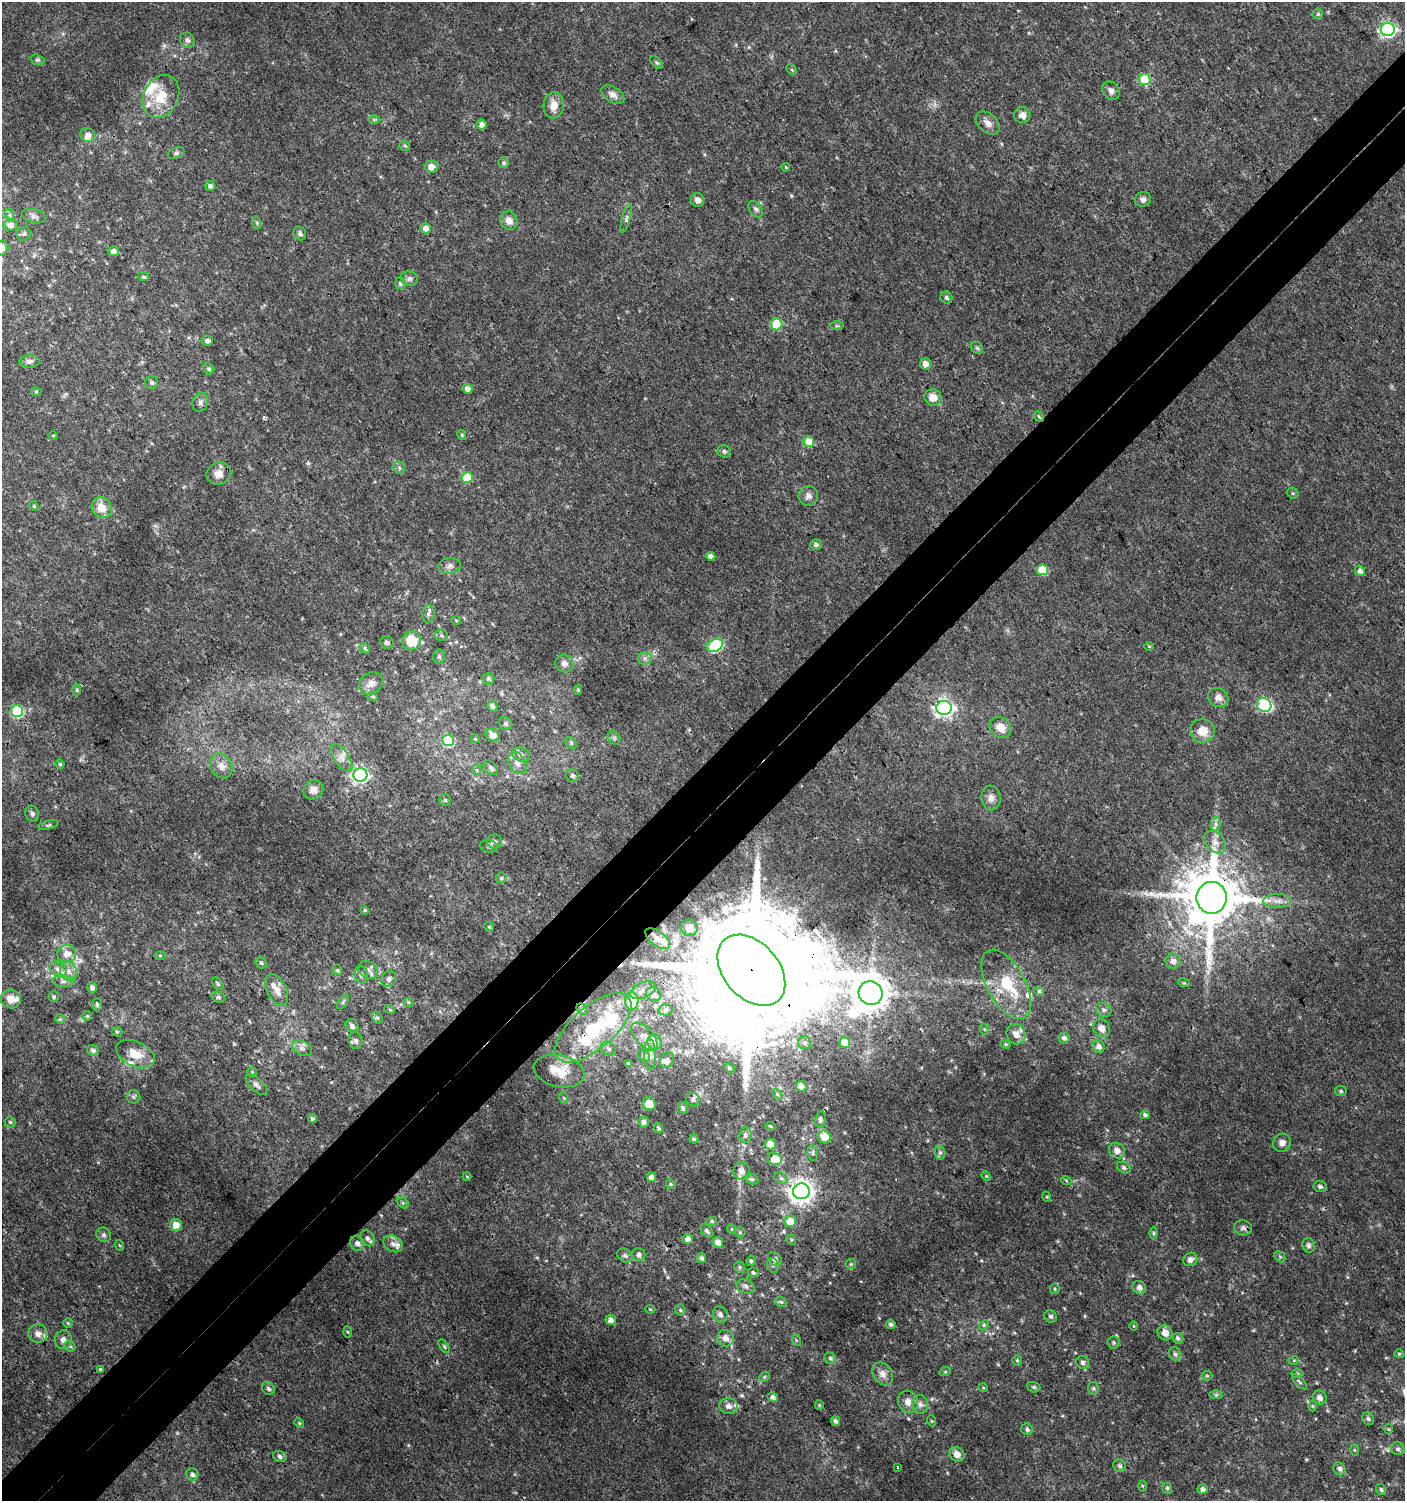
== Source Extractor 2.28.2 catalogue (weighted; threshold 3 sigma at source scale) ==
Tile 7 of 4 x 4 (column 3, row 2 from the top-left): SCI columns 3010-4412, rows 3030-4528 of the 6060 x 6084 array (HDU 1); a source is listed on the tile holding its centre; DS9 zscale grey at full resolution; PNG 1407 x 1503 px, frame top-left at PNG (2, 2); each listed source drawn as its Kron ellipse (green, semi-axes under 4 px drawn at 4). Shown black and unused: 7% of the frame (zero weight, under 3 of 4 exposures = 4% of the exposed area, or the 3 px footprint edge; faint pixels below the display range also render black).
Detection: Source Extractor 2.28.2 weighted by HDU 2 'WHT'; one run over the whole footprint, this tile lists its part. Background 0.00434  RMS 0.0022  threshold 0.00968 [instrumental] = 3 sigma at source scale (4.5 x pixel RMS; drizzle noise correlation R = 1.50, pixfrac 1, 0.0396/0.0396 arcsec/px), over >= 5 px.
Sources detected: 341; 1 too faint to see at this stretch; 1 inside a brighter object's white glare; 1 cosmic-ray / hot-pixel residue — neither listed nor drawn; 23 inside a brighter listed object's ellipse — not listed separately; the other 315 listed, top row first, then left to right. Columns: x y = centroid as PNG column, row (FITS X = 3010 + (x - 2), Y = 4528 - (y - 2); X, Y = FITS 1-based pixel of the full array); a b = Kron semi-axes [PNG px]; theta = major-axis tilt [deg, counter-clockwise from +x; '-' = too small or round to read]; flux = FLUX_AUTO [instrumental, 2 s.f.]
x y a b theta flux
1318 14 5 5 - 0.31
1388 29 7 6 - 50
187 40 8 6 -51 0.72
37 60 7 5 -17 0.39
657 63 8 4 -44 0.36
792 70 6 4 -45 0.29
1145 79 5 5 - 12
1111 91 10 8 -50 1
613 95 13 7 -33 1.2
161 97 22 17 65 5.8
554 105 13 10 84 2.3
1022 115 8 8 - 1.3
374 119 6 4 -1 0.36
988 123 14 9 -41 1.6
482 125 5 5 - 1.1
88 135 8 7 - 1.2
405 146 5 5 - 0.36
176 153 9 5 20 0.49
504 163 5 5 - 0.47
431 167 6 6 - 1.5
786 167 4 3 - 0.25
210 186 5 5 - 0.7
1143 199 8 7 - 0.77
698 200 7 6 - 1
756 209 9 6 -54 0.59
10 215 6 4 -70 0.35
34 216 12 6 -15 0.82
626 218 14 4 75 0.61
509 221 9 8 - 1.7
257 223 6 4 -72 0.31
10 225 7 6 - 1.3
426 228 5 5 - 1.5
300 233 7 6 - 0.54
24 234 7 6 - 0.58
2 248 7 6 - 0.99
113 251 6 5 - 0.98
143 277 6 4 -20 0.31
409 279 9 7 -12 0.72
400 283 6 5 - 0.65
946 298 6 5 - 0.48
777 324 6 5 - 9.5
837 326 6 4 0 0.32
207 341 5 5 - 0.75
977 348 7 5 -45 0.39
30 361 10 6 3 0.88
926 364 6 5 - 1.8
209 369 6 5 - 0.44
152 382 7 6 - 0.5
467 389 5 5 - 1.3
36 391 5 3 - 0.22
933 397 8 8 - 2
200 402 10 7 73 0.87
1039 417 5 3 - 0.29
53 435 4 3 - 0.18
462 435 5 4 - 0.23
809 442 5 5 - 4.8
724 451 7 6 - 0.54
399 468 6 5 - 0.42
219 474 12 11 - 2
467 477 5 5 - 9.6
1293 493 6 5 - 0.33
808 496 10 9 - 1
34 506 5 4 - 0.24
102 508 11 9 -56 3
816 545 5 5 - 0.61
710 556 5 4 - 0.87
450 566 11 7 7 0.93
1042 570 5 5 - 9.1
1360 571 5 5 - 0.78
428 614 8 6 81 0.69
456 620 5 3 - 0.21
441 635 6 5 - 0.42
412 641 9 9 - 6.1
387 642 7 6 - 0.5
715 645 8 6 27 24
1149 646 5 3 - 0.19
365 648 6 5 - 0.35
439 656 7 5 -89 0.46
645 658 7 6 - 0.66
565 664 9 8 - 1.2
488 679 6 5 - 0.48
371 683 12 10 38 1.4
77 690 6 4 -90 0.29
578 690 5 4 - 0.29
373 697 5 3 - 0.27
1218 697 10 9 - 1.4
1264 705 7 6 - 20
492 706 5 5 - 0.63
944 708 7 7 - 93
17 711 6 6 - 25
506 724 7 6 - 0.44
1000 727 11 10 - 2.3
1203 731 12 11 - 3.1
493 735 7 6 - 1.3
614 738 7 6 - 0.46
475 739 5 4 - 0.21
448 740 6 5 - 17
571 743 6 5 - 0.37
521 755 9 7 -23 0.93
342 758 16 7 -56 1.5
517 763 12 8 -59 1.4
60 764 4 4 - 0.34
221 766 13 10 -60 1.8
491 768 8 5 -46 0.62
477 770 6 4 -88 0.32
360 775 7 6 - 59
572 776 7 6 - 0.58
313 790 10 9 - 1.3
991 798 12 9 -83 1.4
445 800 5 5 - 0.36
32 814 8 7 - 0.6
1216 824 7 5 -90 0.69
48 825 10 4 13 0.39
494 842 7 7 - 0.73
1215 842 13 9 -47 1.7
489 846 9 6 -11 0.61
501 878 6 5 - 0.39
1212 898 16 15 - 1700
1278 901 14 7 1 1.5
365 910 4 4 - 0.3
489 927 5 4 - 0.29
689 928 8 8 - 1.3
658 939 14 7 -37 1.7
67 954 9 9 - 2
160 955 5 3 - 0.21
1173 961 7 7 - 1.1
261 963 6 5 - 0.41
58 969 9 7 -38 1.2
337 970 5 4 - 0.32
368 970 10 8 -42 1.2
751 970 40 27 -49 12000
68 971 10 8 -61 1.5
361 975 9 6 -81 0.78
389 979 8 7 - 0.73
63 981 10 6 -4 0.82
1184 983 6 4 -17 0.27
218 984 7 4 -51 0.36
1006 984 38 19 -61 9
92 988 5 5 - 0.78
277 990 17 9 -63 2.1
643 990 13 7 25 1.2
1039 991 5 5 - 0.34
871 993 12 11 - 520
653 994 7 7 - 1.1
54 997 5 5 - 0.33
218 997 7 5 -16 0.39
11 999 10 9 - 2.4
632 1001 9 6 89 7.5
343 1002 8 4 55 0.38
408 1002 5 5 - 0.31
97 1004 6 5 - 0.4
582 1009 6 5 - 0.56
390 1010 5 3 - 0.23
666 1010 7 5 -3 0.55
1104 1010 8 6 -31 0.72
87 1016 5 4 - 0.24
377 1018 6 5 - 0.41
60 1019 5 5 - 0.27
352 1026 7 6 - 0.81
593 1028 47 21 41 18
1102 1028 9 8 - 1.8
984 1029 6 3 -70 0.24
117 1032 5 5 - 0.3
1016 1034 10 9 - 1.8
644 1037 17 8 -47 1.6
1064 1038 5 5 - 0.71
355 1041 8 7 - 0.67
655 1042 8 7 - 2.2
805 1043 6 6 - 0.61
845 1043 5 5 - 3.7
1006 1044 5 4 - 0.26
1099 1047 6 6 - 1.2
302 1048 10 7 -30 0.95
608 1049 8 6 -37 0.65
93 1050 6 5 - 0.65
135 1054 20 12 -25 4
650 1055 15 6 -88 0.99
644 1056 7 5 -50 0.72
667 1060 8 6 56 0.59
629 1064 4 4 - 0.31
729 1068 5 4 - 0.3
559 1071 26 15 -13 4.3
252 1072 4 4 - 0.22
256 1085 13 6 -42 0.86
801 1086 5 5 - 1.4
1341 1091 6 5 - 0.37
777 1094 6 4 -47 0.34
134 1097 7 6 - 0.46
564 1098 6 3 -70 0.25
693 1100 7 6 - 0.66
649 1104 7 6 - 2.8
683 1108 6 5 - 0.51
1145 1115 4 4 - 0.55
312 1119 4 4 - 0.41
820 1119 8 5 82 0.53
10 1122 5 5 - 0.37
644 1122 5 5 - 0.83
771 1126 5 4 - 0.25
659 1128 5 3 - 0.34
745 1135 7 6 - 0.8
824 1137 6 6 - 3
694 1139 4 4 - 0.31
1282 1143 9 9 - 1.1
770 1144 5 5 - 2.9
1117 1151 8 7 - 1.6
813 1153 8 5 -83 0.48
940 1153 7 5 -75 0.5
775 1159 7 6 - 3.9
1124 1168 7 5 -31 0.52
742 1171 9 8 - 1.3
986 1176 5 4 - 0.23
467 1177 4 3 - 0.17
651 1177 4 4 - 1.2
781 1178 7 5 -29 0.47
752 1179 7 5 -20 0.43
1066 1180 5 3 - 0.18
671 1184 5 4 - 0.27
1320 1187 6 5 - 0.58
801 1191 8 8 - 180
1047 1197 5 3 - 0.2
403 1203 6 4 -45 0.35
712 1221 5 4 - 0.36
790 1221 6 6 - 2.3
176 1225 6 6 - 2.3
1243 1228 9 7 -16 0.72
731 1229 5 3 - 0.18
707 1231 8 5 -48 0.54
740 1232 5 5 - 0.27
1153 1233 6 4 90 0.3
104 1235 8 6 -46 0.6
367 1238 8 6 -54 0.72
688 1239 5 5 - 1.3
791 1240 5 4 - 0.29
718 1242 5 5 - 1.1
357 1243 8 7 - 0.89
393 1244 10 7 -29 1
119 1245 5 3 - 0.2
1309 1245 7 6 - 0.58
639 1254 6 6 - 0.71
625 1256 8 6 -35 0.59
1280 1257 6 4 -46 0.29
702 1258 5 4 - 0.48
775 1259 8 6 -51 0.97
1190 1259 7 6 - 0.92
751 1261 5 4 - 0.37
851 1264 5 5 - 0.3
773 1265 7 5 -72 0.49
740 1267 6 5 - 0.36
753 1272 5 5 - 0.4
746 1286 9 7 -24 0.89
1139 1288 7 6 - 0.92
1055 1289 5 4 - 0.3
781 1302 6 4 -41 0.37
650 1309 5 3 - 0.18
680 1310 5 5 - 0.34
720 1314 8 7 - 0.85
1051 1316 6 6 - 0.47
611 1320 5 5 - 1.2
68 1323 5 5 - 0.27
891 1324 5 4 - 0.47
984 1325 6 4 47 0.31
1134 1326 5 3 - 0.19
347 1332 6 4 -87 0.26
38 1333 9 9 - 1.2
1165 1333 8 7 - 1.7
726 1338 8 8 - 1.6
1178 1338 6 5 - 0.61
63 1340 9 8 - 1
796 1340 6 3 -72 0.24
1113 1342 6 6 - 0.36
70 1346 6 5 - 0.35
444 1346 8 4 -55 0.31
1175 1354 7 5 -73 0.53
1399 1354 4 4 - 0.25
830 1358 6 5 - 0.48
1017 1360 5 4 - 0.31
1294 1360 5 3 - 0.21
1083 1362 7 6 - 0.65
100 1369 4 4 - 0.23
945 1372 6 3 19 0.24
1297 1373 6 4 -1 0.25
883 1374 12 9 -55 1.5
1207 1376 5 4 - 0.31
764 1377 6 4 45 0.31
1299 1382 10 2 -45 0.28
983 1387 4 3 - 0.17
1034 1387 7 5 -21 0.38
1093 1388 6 5 - 0.36
268 1389 7 6 - 0.56
1216 1395 6 4 1 0.34
773 1397 5 4 - 0.73
1320 1397 7 6 - 0.98
908 1402 11 9 -66 1.6
920 1404 9 8 - 0.94
819 1405 5 4 - 0.23
728 1406 9 8 - 1.1
1313 1406 5 3 - 0.23
1368 1419 7 5 -55 0.5
835 1421 5 4 - 0.61
932 1421 5 3 - 0.21
299 1423 5 4 - 0.27
1027 1429 6 5 - 0.55
1389 1429 5 3 - 0.21
1398 1449 7 6 - 0.61
1354 1450 6 4 -88 0.26
957 1454 8 6 -42 1.6
280 1456 7 5 -24 0.68
1120 1466 7 6 - 0.46
897 1467 3 2 - 0.2
1340 1469 7 6 - 0.82
192 1474 6 6 - 0.69
1142 1486 5 4 - 0.24
1167 1488 5 5 - 0.42
1203 1489 5 5 - 0.87
1381 1490 6 5 - 0.37
Overlapping masked pixels (flux is a lower limit): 3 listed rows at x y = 1039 417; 1212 898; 751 970
Isophote crosses this tile's border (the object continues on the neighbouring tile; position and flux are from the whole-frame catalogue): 3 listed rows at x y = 10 225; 2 248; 11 999